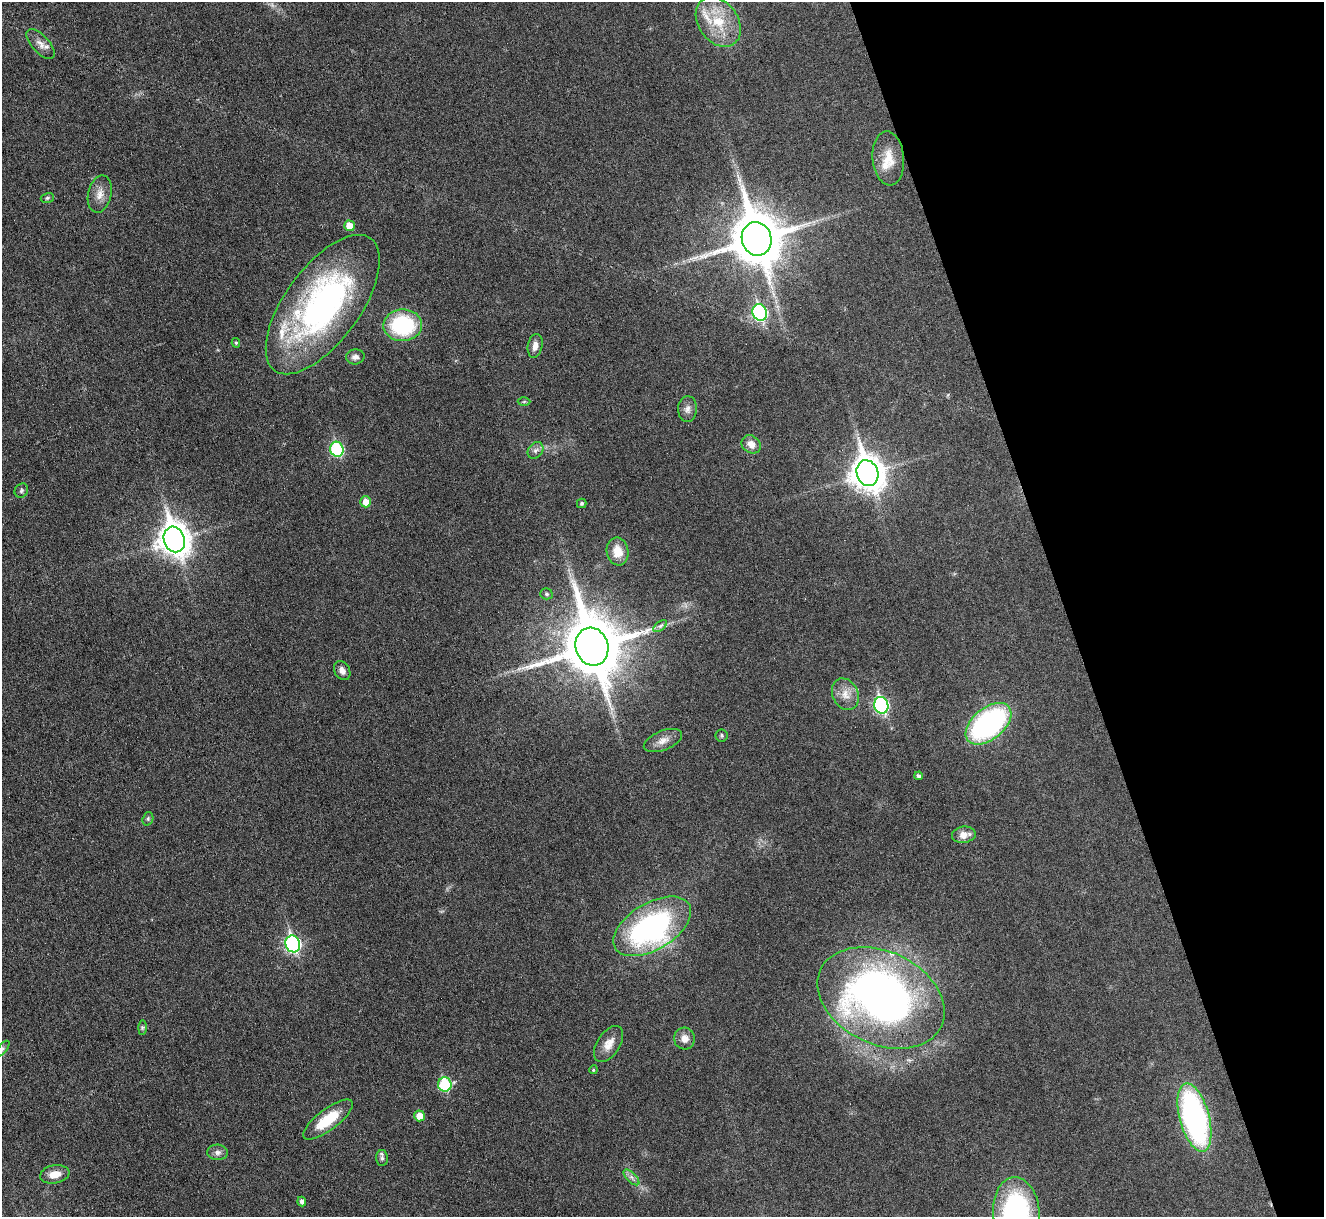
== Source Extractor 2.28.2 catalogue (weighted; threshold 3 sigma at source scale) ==
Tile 12 of 4 x 4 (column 4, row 3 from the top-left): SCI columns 3969-5290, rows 1361-2575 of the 5292 x 5276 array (HDU 1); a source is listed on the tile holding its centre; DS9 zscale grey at full resolution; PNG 1326 x 1219 px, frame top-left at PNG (2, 2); each listed source drawn as its Kron ellipse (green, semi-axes under 4 px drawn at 4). Shown black and unused: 20% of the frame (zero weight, under 3 of 6 exposures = <1% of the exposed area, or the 3 px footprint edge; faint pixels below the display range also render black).
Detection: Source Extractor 2.28.2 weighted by HDU 2 'WHT'; one run over the whole footprint, this tile lists its part. Background 0.0461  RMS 0.0041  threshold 0.0168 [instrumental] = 3 sigma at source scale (4.09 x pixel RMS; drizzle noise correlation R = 1.36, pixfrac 0.8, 0.05/0.05 arcsec/px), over >= 5 px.
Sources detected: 62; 1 too faint to see at this stretch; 2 inside a brighter object's white glare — neither listed nor drawn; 5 inside a brighter listed object's ellipse — not listed separately; the other 54 listed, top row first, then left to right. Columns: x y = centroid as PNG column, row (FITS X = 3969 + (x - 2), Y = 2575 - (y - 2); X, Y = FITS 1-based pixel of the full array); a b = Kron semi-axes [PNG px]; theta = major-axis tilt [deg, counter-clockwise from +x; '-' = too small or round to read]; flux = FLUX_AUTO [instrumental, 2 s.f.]
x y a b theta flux
718 22 27 20 -55 14
40 44 18 8 -48 2.8
888 158 27 15 -85 8.2
100 194 19 11 77 4.2
47 198 7 5 16 0.68
350 226 5 5 - 5.7
757 239 17 14 -72 2200
323 305 82 37 54 120
760 313 8 7 - 63
403 325 19 16 1 35
236 343 5 4 - 0.56
535 346 12 7 79 2.7
355 357 9 7 4 1.6
524 402 6 4 2 0.49
687 409 13 9 87 2.2
751 444 10 8 -39 3.4
337 449 7 6 - 38
535 450 9 7 52 1.5
867 473 13 10 -70 680
21 491 7 6 - 0.89
366 502 5 5 - 4.2
582 503 5 4 - 0.82
174 539 13 10 -70 570
618 551 14 11 -80 5.8
546 594 6 5 - 0.74
660 626 8 4 36 0.99
592 647 19 16 -73 2800
342 671 10 7 -60 2.1
845 694 16 12 -64 4.7
881 705 8 7 - 70
988 724 27 15 39 80
722 735 6 6 - 0.69
663 740 20 9 22 3.6
918 776 4 4 - 1.1
148 819 7 5 71 0.71
964 835 12 8 6 3.7
652 926 43 23 30 84
293 944 8 7 - 82
881 998 67 46 -25 210
142 1027 7 4 90 0.74
684 1038 11 10 - 3.3
609 1044 20 11 57 4.6
2 1049 9 4 51 0.95
593 1070 4 3 - 0.42
445 1084 7 7 - 28
419 1116 5 5 - 4.3
1194 1117 35 15 -75 100
328 1119 30 10 37 14
218 1152 10 8 -4 1.7
382 1158 8 6 -88 1.1
55 1174 15 9 11 4.7
631 1177 10 5 -45 1.5
302 1201 5 4 - 1.4
1016 1213 36 23 -86 72
Isophote crosses this tile's border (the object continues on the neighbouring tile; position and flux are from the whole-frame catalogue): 2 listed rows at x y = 2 1049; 1016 1213